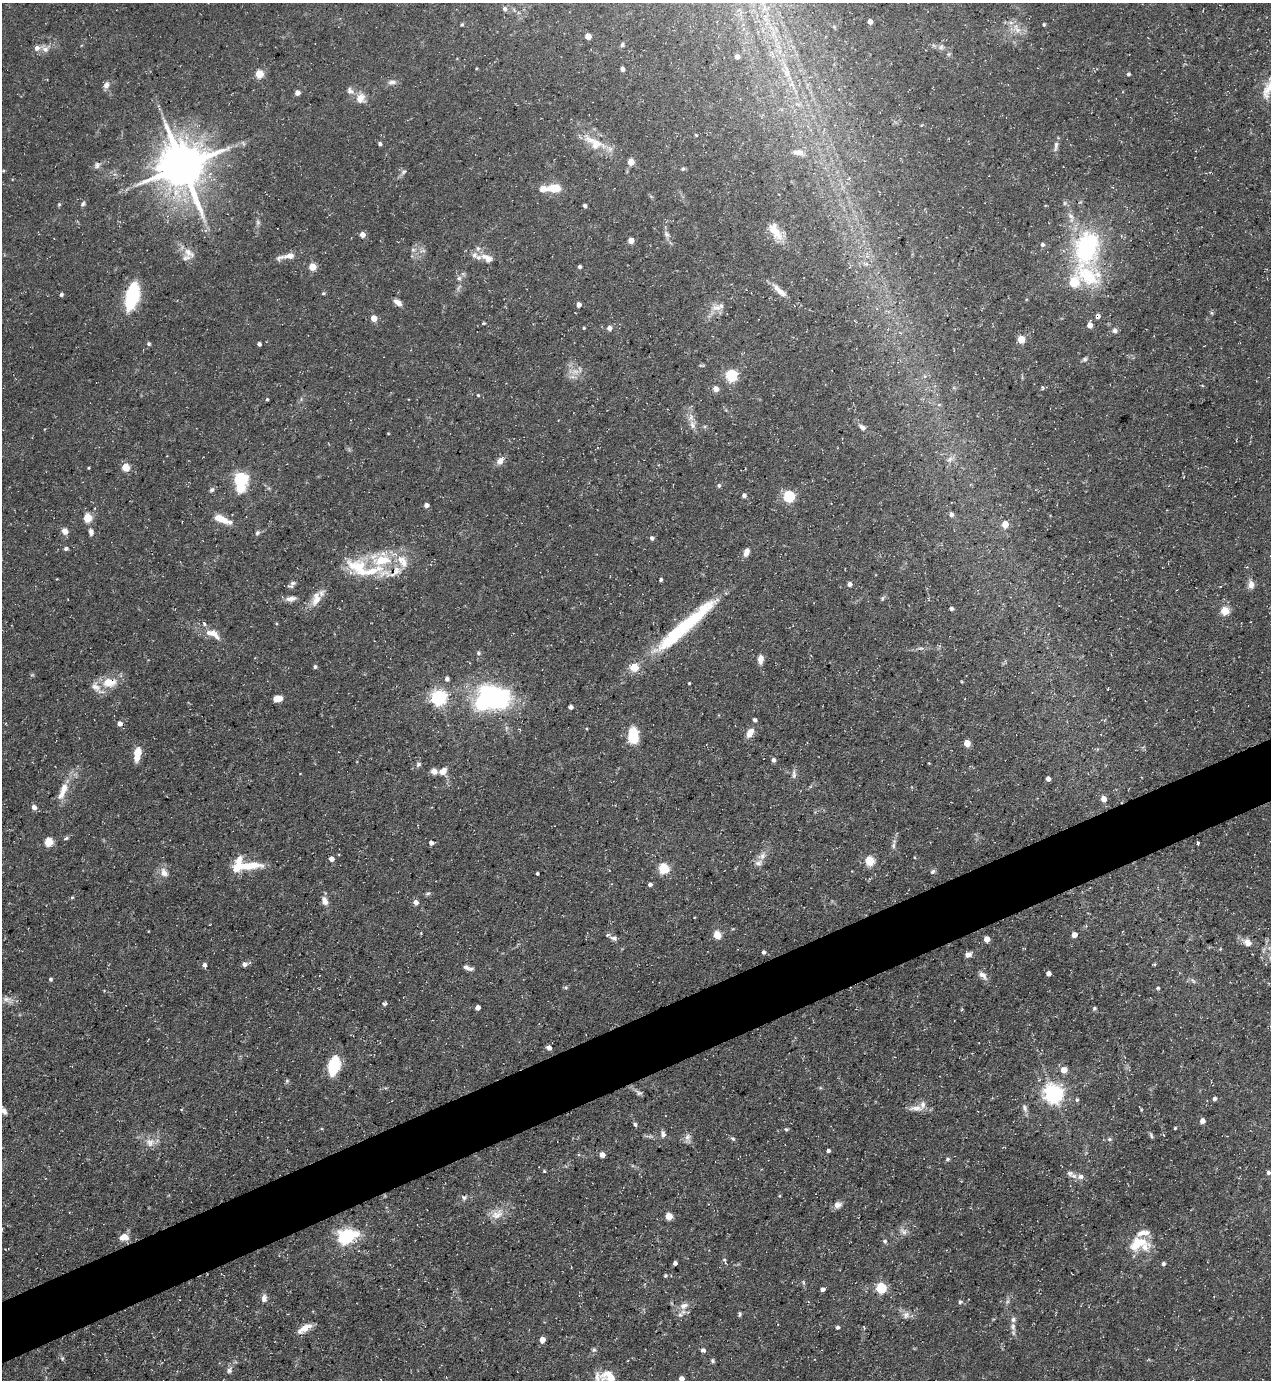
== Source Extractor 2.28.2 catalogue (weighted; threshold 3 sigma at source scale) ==
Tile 7 of 4 x 4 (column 3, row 2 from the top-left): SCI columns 2815-4083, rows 2759-4136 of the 5499 x 5515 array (HDU 1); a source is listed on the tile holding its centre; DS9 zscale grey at full resolution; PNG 1273 x 1382 px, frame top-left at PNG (2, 3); no overlay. Shown black and unused: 4% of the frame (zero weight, under 3 of 5 exposures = <1% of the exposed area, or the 3 px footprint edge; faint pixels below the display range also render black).
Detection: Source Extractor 2.28.2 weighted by HDU 2 'WHT'; one run over the whole footprint, this tile lists its part. Background 0.0593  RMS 0.004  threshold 0.0181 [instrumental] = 3 sigma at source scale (4.5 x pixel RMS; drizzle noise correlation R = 1.50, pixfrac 1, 0.05/0.05 arcsec/px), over >= 5 px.
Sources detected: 263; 2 too faint to see at this stretch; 3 inside a brighter object's white glare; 1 cosmic-ray / hot-pixel residue — not listed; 26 inside a brighter listed object's ellipse — not listed separately; the other 231 listed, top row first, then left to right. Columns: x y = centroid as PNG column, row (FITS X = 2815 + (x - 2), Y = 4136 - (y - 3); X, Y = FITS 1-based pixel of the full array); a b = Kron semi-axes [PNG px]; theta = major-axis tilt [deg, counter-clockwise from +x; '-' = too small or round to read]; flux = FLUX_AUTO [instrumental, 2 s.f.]
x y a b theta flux
505 9 6 5 - 1.1
870 22 4 4 - 3.1
1044 24 4 3 - 0.53
462 25 5 4 - 0.53
1018 30 13 7 -25 3.2
588 36 4 4 - 5.7
622 45 6 5 - 0.86
941 47 9 7 41 1.4
45 49 15 11 -16 3
737 57 4 4 - 2.6
622 69 5 3 - 1.2
259 74 5 5 - 16
1128 74 4 4 - 0.77
392 82 12 6 6 1.7
106 85 9 7 69 2
1268 89 33 12 68 7.9
350 91 12 8 -43 2
297 93 4 4 - 2.6
360 98 14 11 59 4
696 135 4 3 - 0.38
594 143 31 15 -37 10
380 144 4 4 - 0.88
1056 146 15 5 83 1.6
800 152 10 8 27 2.3
631 162 5 5 - 7.2
97 165 9 7 83 1.4
182 166 15 14 - 1700
683 169 6 5 - 0.7
3 171 3 3 - 0.39
404 172 9 5 25 0.92
556 188 16 9 -1 8
1065 203 6 5 - 0.75
59 204 5 4 - 0.55
83 204 8 5 62 0.93
585 206 4 4 - 1.2
1071 216 13 6 -60 2.4
774 231 23 10 -54 7.9
667 234 9 7 -57 1.4
362 235 4 4 - 3.8
631 241 4 4 - 5.2
1042 244 5 5 - 1.1
1087 247 36 26 78 51
413 250 6 5 - 0.98
189 253 20 11 -38 4.4
288 256 24 6 11 4.2
487 258 18 10 -33 4.7
312 267 5 4 - 11
580 267 4 4 - 1.1
459 278 6 6 - 1.1
1074 282 6 5 - 19
777 288 15 8 -51 2.9
323 293 5 4 - 0.56
61 295 5 4 - 0.72
132 295 22 10 76 35
398 302 9 6 -38 2.4
579 305 4 4 - 2.3
717 308 16 9 1 3.5
1212 313 6 4 -70 0.54
374 318 4 4 - 5.4
1090 325 4 4 - 4.1
584 328 4 3 - 0.45
609 328 5 5 - 1.9
1115 330 6 6 - 1.4
1021 339 5 5 - 10
149 344 4 4 - 0.79
259 344 4 3 - 0.86
1085 359 7 5 16 0.85
731 375 6 5 - 49
716 389 5 5 - 3.4
478 395 4 4 - 0.41
267 399 4 3 - 0.52
692 425 12 7 -74 2.4
863 427 11 6 -34 1.5
949 459 8 7 - 1.7
500 461 10 7 55 2.6
125 467 5 5 - 11
88 468 3 3 - 0.35
241 479 6 6 - 61
719 485 5 5 - 0.8
212 490 7 6 - 0.99
744 495 4 4 - 1.4
789 496 5 5 - 42
426 505 4 4 - 2.1
951 514 5 5 - 1.5
87 518 5 5 - 18
222 519 21 7 -22 6.8
1005 524 5 4 - 6.9
64 531 8 7 - 2.4
91 532 9 6 -81 1.7
257 533 7 6 - 0.93
652 538 5 5 - 1.2
66 548 6 4 25 0.92
746 552 7 5 72 3.2
360 568 39 22 -31 19
396 571 19 10 58 5.3
661 579 3 3 - 0.86
293 583 9 7 39 1.3
850 584 4 4 - 2
1251 585 11 8 -86 2.3
882 598 6 5 - 0.66
291 599 14 6 9 2.4
316 600 19 11 63 5.3
951 609 4 3 - 1.1
1225 611 5 5 - 15
683 627 91 13 39 40
213 634 22 10 -29 5.2
478 653 5 5 - 0.95
760 659 10 6 89 2.7
315 667 4 4 - 0.84
447 679 5 5 - 1.2
109 682 16 11 0 8
689 683 3 3 - 0.44
494 697 25 16 -23 85
438 698 6 6 - 120
278 699 8 5 7 4.6
571 707 5 4 - 1.2
755 720 5 4 - 0.94
120 724 5 5 - 2
750 733 10 7 61 4.1
633 736 16 9 -83 14
967 743 5 4 - 6.7
137 752 11 9 76 4.8
773 760 5 4 - 1.5
418 764 7 6 - 0.99
434 771 7 6 - 2.8
443 771 9 7 39 3.4
794 774 12 5 -85 1.5
1048 779 4 4 - 2
64 788 20 9 74 5.6
1104 799 5 5 - 4
34 807 5 5 - 2.3
66 838 7 3 13 0.76
49 842 5 5 - 17
431 843 4 4 - 2
1198 843 4 3 - 0.73
893 846 8 6 90 1
762 856 12 8 40 2.8
914 857 4 2 - 0.31
331 859 4 4 - 3
869 861 5 5 - 19
243 866 44 9 6 11
663 868 5 5 - 32
933 872 7 4 45 0.82
164 873 14 9 -60 3
537 873 3 3 - 0.63
650 884 4 4 - 1.3
428 894 7 4 8 0.75
72 897 5 4 - 0.5
325 901 12 7 -71 2.6
416 902 6 6 - 2
717 935 5 5 - 14
1074 935 4 4 - 2.8
614 938 11 6 -17 1.6
987 939 5 4 - 5.3
1248 943 11 9 -54 3.1
763 952 4 4 - 1
968 954 8 5 25 1.9
245 964 6 5 - 1.6
204 965 5 5 - 1.5
466 967 10 6 -25 1.8
1048 973 4 4 - 2.6
982 975 12 6 -34 2.2
51 979 4 4 - 0.72
1193 981 9 3 -56 0.77
1158 988 4 3 - 0.57
7 999 15 9 -20 2.5
384 1004 7 3 -28 0.87
478 1007 4 4 - 2.2
1094 1009 5 4 - 0.74
549 1048 6 5 - 1.6
334 1066 19 10 75 17
1064 1070 5 5 - 5.3
287 1081 6 5 - 0.63
639 1093 10 6 -21 1
1053 1094 7 7 - 220
1214 1099 5 4 - 1.3
1077 1100 5 4 - 0.64
916 1108 20 8 1 3.5
1025 1108 12 6 -73 1.6
3 1110 15 6 -42 2.7
1141 1110 4 3 - 0.33
1202 1121 5 5 - 2.8
635 1124 6 4 -72 0.69
1175 1128 5 3 - 0.42
786 1129 6 4 -12 0.62
663 1134 9 6 -80 1.5
1151 1135 9 4 -65 0.7
687 1137 10 8 77 1.9
733 1139 7 4 -39 0.74
1109 1139 6 5 - 0.83
150 1142 14 13 - 4
828 1151 4 3 - 1.2
602 1155 5 4 - 3.5
948 1159 6 5 - 0.72
544 1171 4 4 - 0.41
1268 1172 5 5 - 1.1
1070 1173 11 8 -36 1.9
1081 1176 10 7 0 2.2
779 1196 5 3 - 0.38
464 1197 8 6 -23 1.1
838 1205 10 8 18 2.3
497 1214 19 12 20 5.2
669 1216 5 5 - 10
903 1231 12 7 -39 1.8
345 1236 7 6 - 140
122 1237 12 9 24 3.2
885 1241 6 5 - 0.81
1138 1243 27 16 19 11
724 1260 10 4 -65 0.8
675 1263 4 4 - 1.4
1163 1264 4 4 - 0.97
665 1276 4 4 - 0.52
803 1282 6 4 -71 0.58
881 1288 5 5 - 35
822 1289 4 4 - 1.5
264 1298 10 7 82 2
960 1302 5 4 - 0.73
684 1306 12 9 22 3
740 1314 6 4 80 0.67
906 1315 10 9 - 2.1
1013 1326 11 7 -79 2
838 1327 4 4 - 0.96
304 1328 18 7 32 4
542 1340 6 5 - 2.4
594 1350 7 5 68 0.82
703 1350 5 4 - 1.3
62 1358 6 4 -18 0.54
713 1361 6 5 - 0.76
229 1370 8 7 - 1.4
610 1378 17 9 -20 11
681 1379 4 4 - 3.4
Overlapping masked pixels (flux is a lower limit): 2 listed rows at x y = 396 571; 109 682
Isophote crosses this tile's border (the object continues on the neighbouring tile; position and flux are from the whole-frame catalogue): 4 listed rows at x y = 1268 89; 3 1110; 610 1378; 681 1379